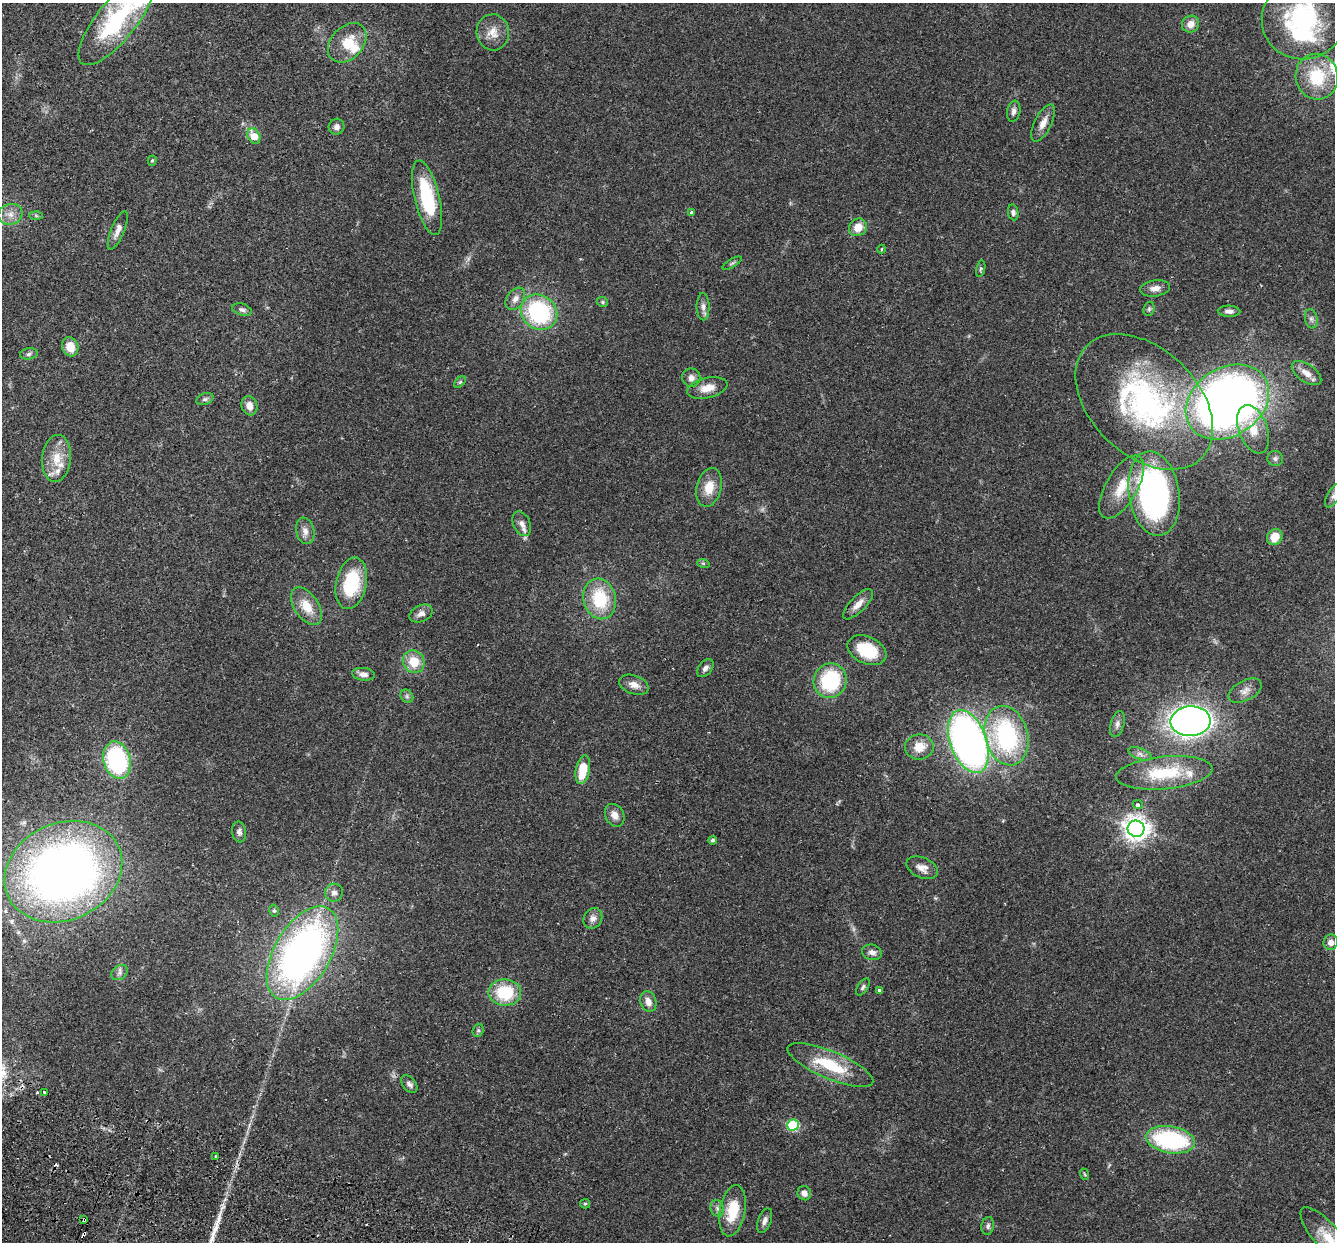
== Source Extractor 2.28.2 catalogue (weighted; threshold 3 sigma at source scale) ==
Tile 7 of 4 x 4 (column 3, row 2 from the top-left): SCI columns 2690-4022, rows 2670-3909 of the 5382 x 5466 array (HDU 1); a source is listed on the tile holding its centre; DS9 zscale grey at full resolution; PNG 1337 x 1244 px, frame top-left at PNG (2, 3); each listed source drawn as its Kron ellipse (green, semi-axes under 4 px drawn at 4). Shown black and unused: <1% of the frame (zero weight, under 2 of 3 exposures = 3% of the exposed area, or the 3 px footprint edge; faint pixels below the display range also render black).
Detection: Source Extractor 2.28.2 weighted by HDU 2 'WHT'; one run over the whole footprint, this tile lists its part. Background 0.0527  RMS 0.0068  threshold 0.0305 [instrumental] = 3 sigma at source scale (4.5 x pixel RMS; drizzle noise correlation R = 1.50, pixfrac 1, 0.05/0.05 arcsec/px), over >= 5 px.
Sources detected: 117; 2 too faint to see at this stretch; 1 inside a brighter object's white glare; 3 cosmic-ray / hot-pixel residue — neither listed nor drawn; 4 inside a brighter listed object's ellipse — not listed separately; the other 107 listed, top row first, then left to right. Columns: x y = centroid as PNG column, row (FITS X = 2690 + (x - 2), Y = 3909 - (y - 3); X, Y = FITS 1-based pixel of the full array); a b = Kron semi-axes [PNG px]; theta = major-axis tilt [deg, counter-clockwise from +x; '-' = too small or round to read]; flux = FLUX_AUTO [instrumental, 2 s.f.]
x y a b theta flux
1304 18 42 40 25 93
117 20 55 19 51 68
1191 24 9 8 - 5.4
493 32 18 16 -84 9
347 43 22 16 46 16
1317 77 23 21 -75 31
1014 111 10 6 79 2.6
1043 123 20 8 64 6.2
336 127 8 7 - 3.1
254 136 8 6 -64 11
152 161 5 4 - 0.97
427 198 38 12 -77 43
692 212 4 4 - 2.1
1013 212 8 5 -81 1.9
10 214 12 10 17 5.6
36 215 7 4 -2 1.1
858 227 9 8 - 9.1
118 230 21 6 68 4.5
882 249 4 3 - 0.65
732 263 11 3 30 1.2
981 269 8 4 79 1.1
1155 288 15 8 8 4.5
515 299 12 8 55 4.4
602 302 6 4 -22 1.1
703 307 13 6 -90 3.2
1149 309 7 5 70 1.3
242 310 10 5 -18 2
1229 311 11 5 -3 2.8
539 312 19 17 -39 72
1311 319 10 6 -79 2.3
70 347 10 8 -70 9
29 354 9 5 9 1.8
1306 373 17 9 -35 7.2
691 378 9 9 - 3.4
460 382 7 4 44 0.94
707 388 20 10 13 8.1
205 399 9 5 19 1.7
1144 402 80 53 -44 160
1227 402 45 34 33 540
249 406 10 8 -73 4.8
1253 429 25 14 -70 13
56 458 23 14 84 13
1275 458 8 7 - 2.1
709 487 19 12 76 11
1122 487 35 16 60 20
1154 493 42 25 -81 160
1334 496 13 6 60 2.7
522 524 13 8 -65 4.3
305 531 13 9 -78 4.3
1275 537 8 7 - 10
703 563 6 4 -19 0.85
351 583 26 15 78 38
600 599 20 16 -76 32
858 604 20 7 45 6
307 606 21 12 -55 13
421 614 12 8 26 3.6
867 650 20 13 -25 29
414 662 11 10 - 13
705 668 10 6 51 2.6
363 674 11 6 -7 3.8
830 681 17 16 - 46
634 685 15 9 -19 5.3
1245 691 18 10 28 5.1
407 696 7 6 - 1.5
1191 721 20 14 2 390
1117 724 13 7 75 3
1006 736 30 21 -75 89
968 742 33 18 -70 350
919 747 14 12 8 9.6
1140 754 12 5 -21 2.8
117 760 19 13 -75 81
583 770 15 7 78 16
1164 773 48 16 5 36
1138 805 5 4 - 2.2
615 815 12 9 -60 5.3
1136 829 8 8 - 620
239 832 10 7 -80 2.4
713 840 4 4 - 1.6
922 868 16 10 -24 5.6
63 872 61 48 24 490
334 893 9 8 - 2.9
274 910 6 4 -75 1
593 918 10 9 - 3.5
1331 942 8 7 - 3.6
872 952 10 7 -15 3.5
302 953 52 28 59 310
120 973 9 6 37 2.5
863 987 10 5 55 1.5
880 991 4 3 - 4.8
505 993 16 13 -1 30
648 1002 10 8 -72 4.9
478 1030 7 5 69 1.4
830 1065 46 13 -23 31
409 1084 10 6 -49 2.3
44 1092 3 3 - 2
793 1125 6 5 - 56
1170 1140 25 13 -10 73
216 1157 3 3 - 2.4
1084 1174 6 3 -70 0.65
804 1193 7 6 - 4
585 1204 5 4 - 0.84
717 1208 9 6 -75 2.2
732 1211 26 12 79 20
84 1220 4 3 - 2.1
765 1221 13 6 70 3
988 1226 9 6 81 1.9
1328 1237 38 13 -49 17
Overlapping masked pixels (flux is a lower limit): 1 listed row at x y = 84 1220
Isophote crosses this tile's border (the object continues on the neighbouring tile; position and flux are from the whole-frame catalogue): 4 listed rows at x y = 1304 18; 117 20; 1334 496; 1328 1237